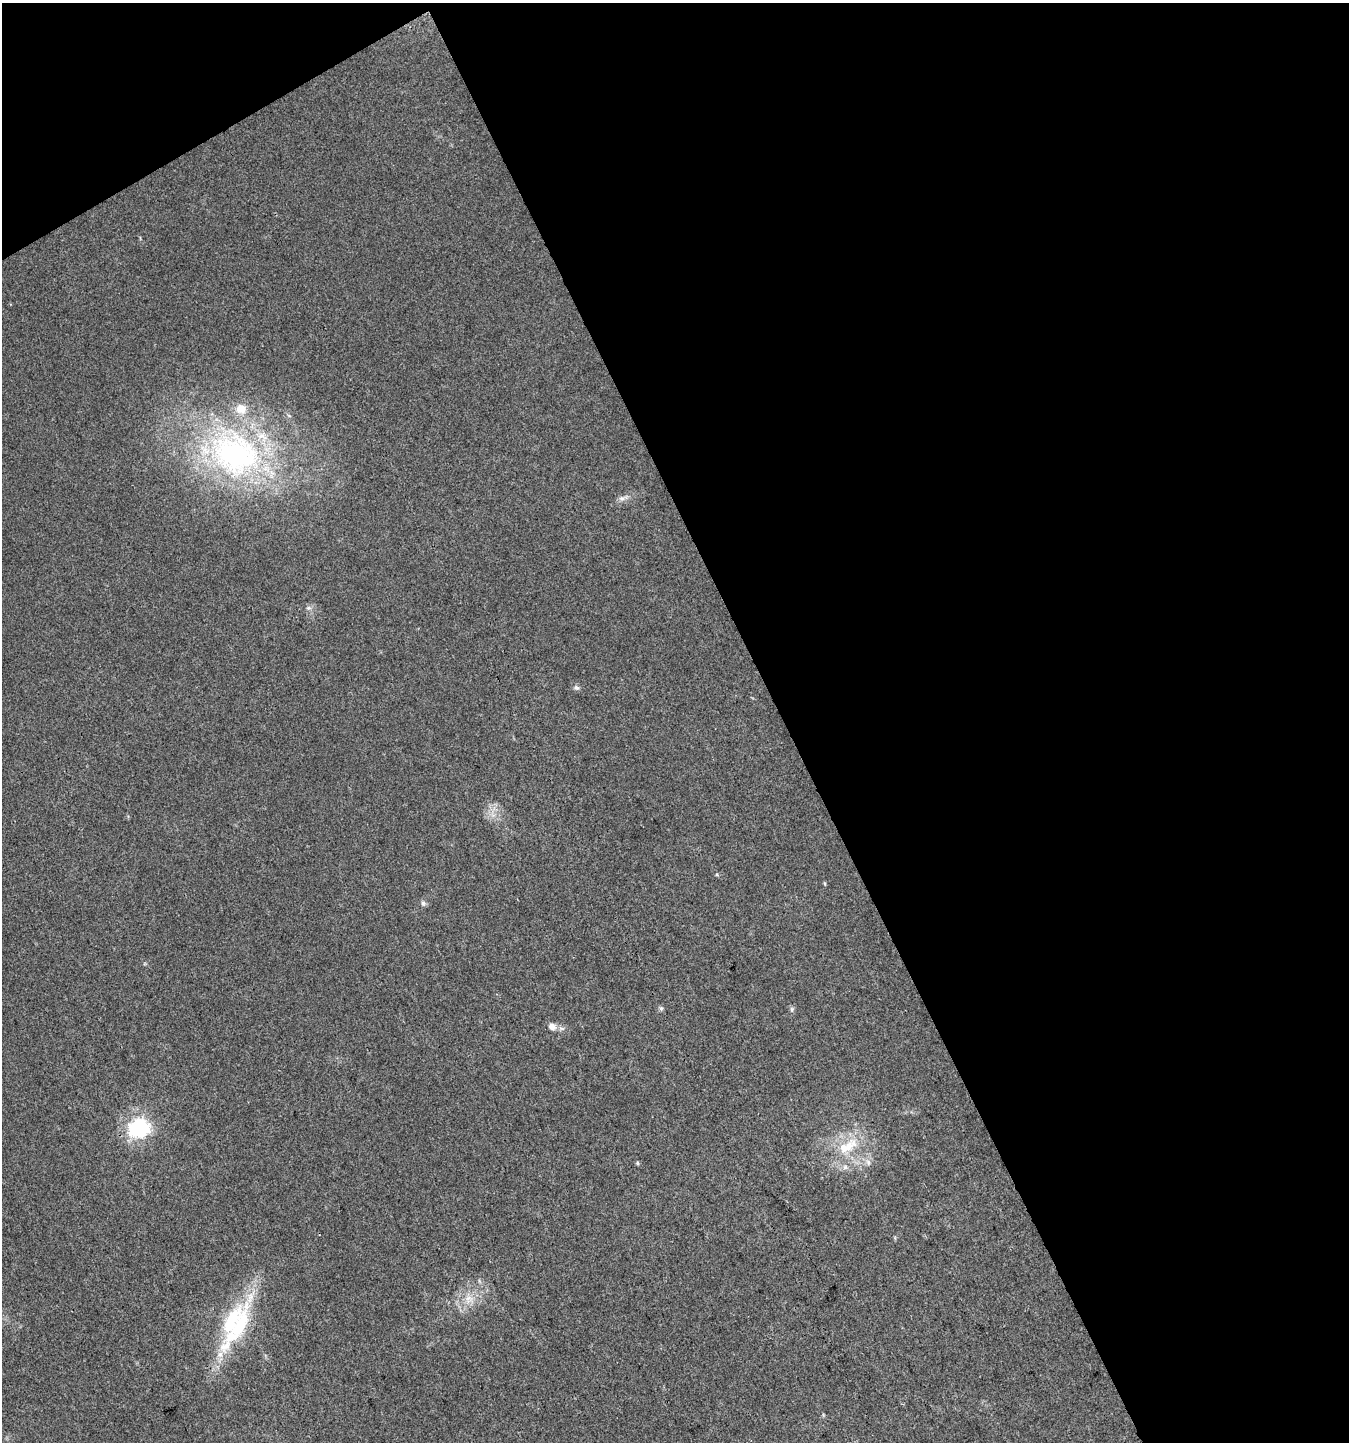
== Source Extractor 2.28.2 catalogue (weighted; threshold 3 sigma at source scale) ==
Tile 2 of 2 x 2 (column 2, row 1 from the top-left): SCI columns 1408-2754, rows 1443-2882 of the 2831 x 2882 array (HDU 1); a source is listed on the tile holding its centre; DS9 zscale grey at full resolution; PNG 1351 x 1444 px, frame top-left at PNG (2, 3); no overlay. Shown black and unused: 45% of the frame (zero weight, under 3 of 4 exposures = <1% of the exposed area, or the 3 px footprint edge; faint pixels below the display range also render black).
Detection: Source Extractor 2.28.2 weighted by HDU 2 'WHT'; one run over the whole footprint, this tile lists its part. Background 0.0214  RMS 0.0045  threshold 0.0202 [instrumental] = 3 sigma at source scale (4.5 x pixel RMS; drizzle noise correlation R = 1.50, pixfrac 1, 0.0396/0.0396 arcsec/px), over >= 5 px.
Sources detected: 16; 2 inside a brighter listed object's ellipse — not listed separately; the other 14 listed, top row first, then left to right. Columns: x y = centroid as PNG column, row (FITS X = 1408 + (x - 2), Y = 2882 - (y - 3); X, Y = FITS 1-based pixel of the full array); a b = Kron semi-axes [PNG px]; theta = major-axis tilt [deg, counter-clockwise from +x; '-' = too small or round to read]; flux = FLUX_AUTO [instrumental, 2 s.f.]
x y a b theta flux
236 454 69 56 -21 110
622 498 8 6 -20 1.5
308 608 7 5 11 1
576 687 8 6 -33 1.2
423 903 7 6 - 1.1
661 1008 6 4 -43 0.77
792 1009 7 5 -83 0.89
552 1026 9 7 -36 2.8
139 1127 7 7 - 160
848 1146 36 15 31 16
637 1163 5 4 - 0.57
845 1167 7 7 - 1.5
468 1299 13 9 83 4.5
240 1324 81 20 64 39
Unlisted compact peaks at least as high as the median listed source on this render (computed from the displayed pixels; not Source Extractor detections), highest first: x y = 717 874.